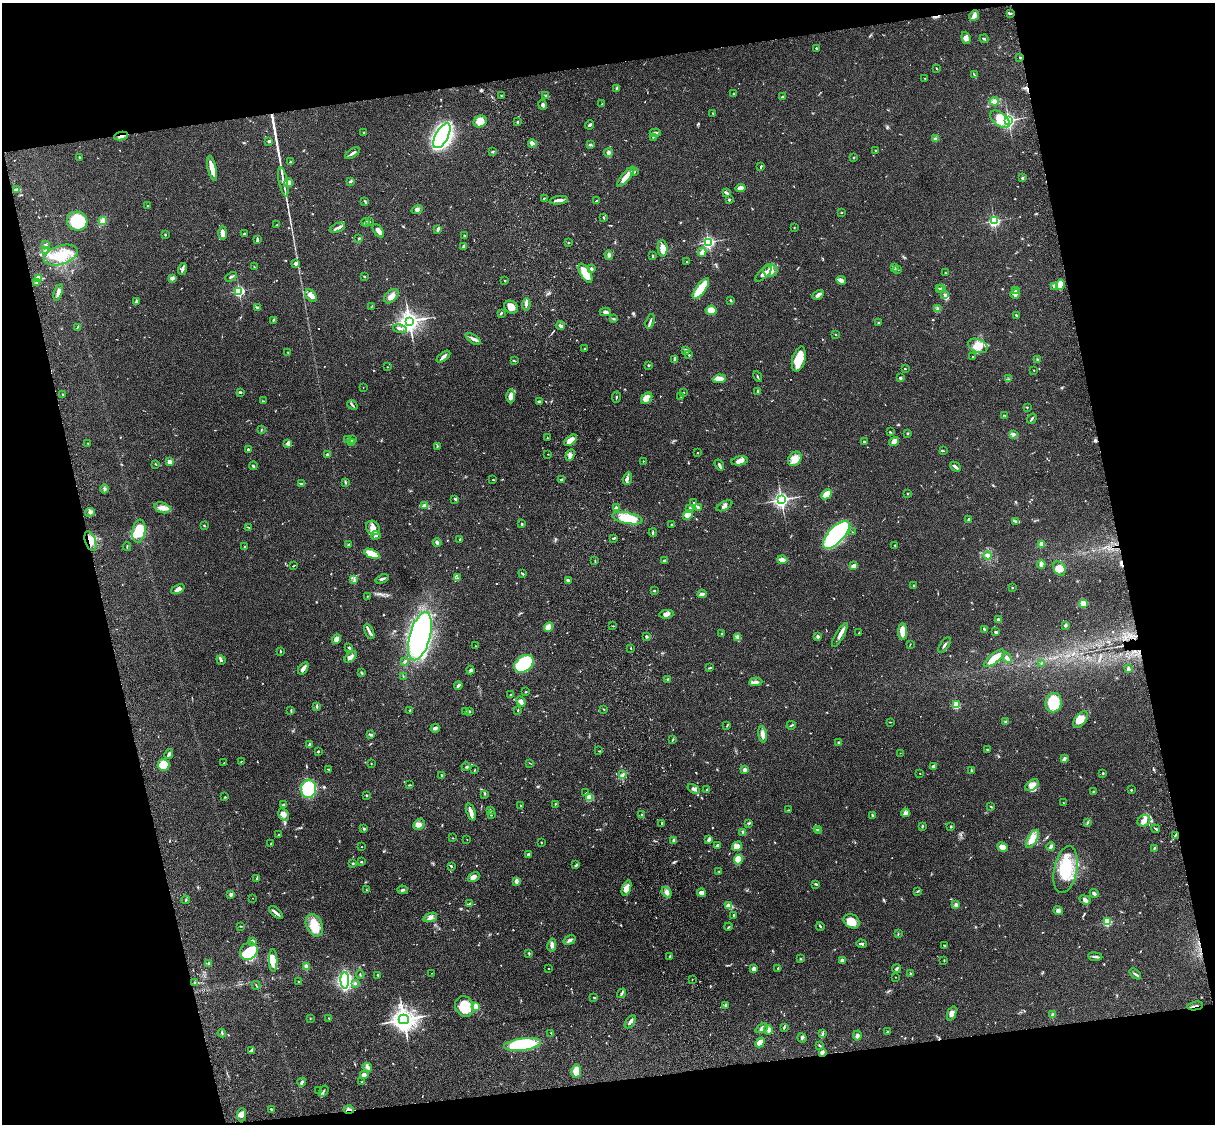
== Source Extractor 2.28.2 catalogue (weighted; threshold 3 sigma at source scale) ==
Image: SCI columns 121-4971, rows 277-4764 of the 5089 x 4926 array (HDU 1 of 3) = the unmasked area's bounding box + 8 px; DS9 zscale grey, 4 x 4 block average (1 PNG px = mean of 4 x 4 image px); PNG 1217 x 1126 px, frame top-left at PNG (2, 3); each listed source drawn as its Kron ellipse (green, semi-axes under 4 px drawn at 4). Shown black and unused: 26% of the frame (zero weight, under 3 of 4 exposures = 6% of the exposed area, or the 3 px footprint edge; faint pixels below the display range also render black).
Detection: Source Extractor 2.28.2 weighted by HDU 2 'WHT'. Background 0.076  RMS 0.0058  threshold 0.0261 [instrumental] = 3 sigma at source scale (4.5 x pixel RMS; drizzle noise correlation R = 1.50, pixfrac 1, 0.05/0.05 arcsec/px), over >= 5 px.
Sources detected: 769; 3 too faint to see at this stretch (4 x 4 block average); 3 inside a brighter object's white glare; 4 cosmic-ray / hot-pixel residue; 1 long thin detection or spike segment (spike, bleed or trail) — neither listed nor drawn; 21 coinciding with a brighter row at this scale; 48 inside a brighter listed object's ellipse — not listed separately; of the other 689, all 500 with FLUX_AUTO >= 1.51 (the completeness limit of this list) listed and drawn (189 fainter detections not listed), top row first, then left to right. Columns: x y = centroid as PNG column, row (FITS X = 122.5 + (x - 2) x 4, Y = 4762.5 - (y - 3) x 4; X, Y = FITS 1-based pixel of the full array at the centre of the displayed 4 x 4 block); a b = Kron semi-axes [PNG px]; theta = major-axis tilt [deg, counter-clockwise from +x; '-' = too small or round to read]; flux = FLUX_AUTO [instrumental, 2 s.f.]
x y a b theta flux
1010 13 4 2 - 5.4
974 16 6 4 51 12
966 38 6 3 -72 11
984 39 4 2 - 5.4
816 48 2 2 - 3.6
1019 57 2 2 - 1.8
937 69 3 2 - 2
974 75 4 2 - 3.4
925 78 2 2 - 1.8
616 88 3 2 - 3.8
733 94 2 2 - 4.3
501 96 2 2 - 2.4
546 96 3 2 - 3.4
782 97 2 2 - 12
994 101 4 3 - 8.7
602 104 2 2 - 2.1
543 105 5 3 - 7.5
713 113 3 2 - 2.7
1000 119 11 6 -39 71
1008 120 3 2 - 860
480 121 7 5 28 49
517 122 3 2 - 4
589 125 5 2 - 5.9
363 133 2 2 - 2.3
655 133 6 2 5 7.4
121 136 7 2 9 10
442 136 14 6 62 1300
653 137 2 2 - 2.8
936 138 3 2 - 2.1
269 141 4 3 - 5
532 143 4 2 - 23
590 145 3 2 - 5.9
876 150 3 2 - 2
493 151 3 2 - 2.8
352 153 8 2 32 9.7
609 153 4 2 - 6
79 157 3 2 - 3
854 157 2 2 - 2
290 162 4 2 - 3.2
761 166 3 2 - 3.2
212 168 12 3 -77 38
635 172 2 2 - 2.2
626 177 12 4 51 31
1022 178 2 2 - 14
350 181 4 2 - 5.9
283 182 15 2 -79 19
289 183 5 4 - 10
740 188 5 3 - 19
16 190 4 3 - 8.2
726 193 4 2 - 9.4
544 198 2 2 - 3.5
559 200 9 3 7 17
729 200 2 2 - 10
365 201 4 2 - 4.8
596 201 3 2 - 2.3
147 206 2 2 - 3.2
417 209 6 3 34 7.7
842 213 2 2 - 1.5
603 218 4 2 - 2.2
77 221 10 9 - 190
103 221 3 2 - 5.1
994 221 2 2 - 550
365 222 4 3 - 5.9
369 222 2 2 - 4.1
277 225 2 2 - 2.5
337 228 8 3 23 11
794 228 2 2 - 1.5
438 229 4 2 - 10
378 231 8 3 -54 20
223 233 7 4 89 13
244 234 3 2 - 2.9
165 235 2 2 - 2.6
464 236 2 2 - 2
359 238 2 2 - 2.9
257 239 4 2 - 6.5
569 242 2 2 - 2
708 242 2 2 - 710
45 245 4 2 - 3.6
463 246 3 2 - 4.4
662 248 8 5 -85 28
46 251 3 3 - 4.5
702 252 4 3 - 19
61 255 18 9 18 74
609 255 5 3 - 6.2
653 255 3 2 - 2.8
686 262 2 2 - 3.8
295 264 4 4 - 8.5
254 267 2 2 - 2
894 267 2 2 - 8.7
591 268 2 2 - 9.2
183 269 6 3 73 7
898 269 2 2 - 1.9
770 271 7 6 - 26
585 273 11 5 -61 87
945 273 2 2 - 2.2
764 274 10 4 43 21
364 276 2 2 - 3.3
231 277 6 2 29 6
38 278 2 2 - 96
172 278 3 3 - 12
505 280 2 2 - 2.1
841 280 5 4 - 13
37 283 4 3 - 5.7
1060 285 5 3 - 53
1054 286 4 2 - 7.1
701 288 12 4 54 110
939 288 2 2 - 3.9
942 288 2 2 - 2.1
239 291 2 2 - 530
1015 291 3 3 - 16
58 292 8 3 72 15
1015 294 5 3 - 11
311 295 7 4 -52 25
818 295 6 3 29 9.8
945 295 4 2 - 5.9
391 296 8 5 45 19
730 300 3 2 - 2.5
136 302 4 3 - 5.9
526 304 6 2 83 7.5
372 306 3 2 - 1.6
257 307 3 2 - 3.7
511 307 7 6 - 22
938 309 2 2 - 1.5
711 310 5 4 - 37
605 312 5 3 - 9.8
501 313 3 2 - 3.7
1016 315 2 2 - 3.3
613 319 3 2 - 2.7
273 320 3 2 - 3.1
409 321 4 4 - 1900
650 321 8 2 73 7.5
878 323 2 2 - 9.3
561 326 4 3 - 7.9
77 327 3 2 - 2.5
400 328 7 2 -16 9.9
836 334 3 2 - 1.8
474 339 8 3 -33 10
978 346 10 6 -24 45
584 349 2 2 - 2.2
686 350 3 2 - 10
288 353 3 2 - 1.7
689 355 2 2 - 3.8
443 357 8 3 37 12
972 357 2 2 - 1.6
675 359 3 2 - 14
799 359 13 6 75 64
1037 360 3 2 - 3.4
514 361 4 2 - 3
649 365 2 2 - 5.4
387 367 2 2 - 2.1
905 368 2 2 - 2.2
1034 370 2 2 - 1.9
758 377 5 2 - 3.7
900 378 4 2 - 4.4
720 379 6 3 10 32
1009 379 3 2 - 3
363 387 2 2 - 2.1
758 391 4 2 - 8.5
240 392 4 2 - 3.7
684 393 2 2 - 1.6
63 394 2 2 - 6.3
511 396 7 3 88 14
681 396 2 2 - 2.7
616 397 6 2 80 3.2
647 398 6 4 44 33
263 401 3 2 - 2.7
539 401 3 2 - 4.6
352 405 5 2 - 4.9
1027 407 2 2 - 2.3
1005 415 2 2 - 1.5
1032 419 5 2 - 5.8
261 430 3 2 - 1.6
890 432 2 2 - 4.1
908 433 2 2 - 10
1013 434 4 3 - 6.2
547 438 2 2 - 1.6
347 439 3 2 - 2.2
352 439 3 2 - 4.9
571 440 7 4 37 36
894 441 5 3 - 22
864 442 3 2 - 4
88 443 2 2 - 1.9
288 443 3 3 - 12
352 443 2 2 - 1.9
437 446 3 2 - 3.5
248 449 2 2 - 15
943 451 4 2 - 2.3
697 453 2 2 - 1.8
548 454 2 2 - 2.1
327 455 3 2 - 8.2
570 455 6 3 66 10
795 459 8 6 52 27
643 461 2 2 - 1.9
740 461 8 4 10 17
170 462 4 3 - 16
156 464 3 2 - 2.9
719 465 6 2 -57 6
253 466 4 2 - 4.2
955 467 6 2 -43 12
627 479 6 2 73 8.2
493 480 3 2 - 1.9
561 480 3 2 - 3.7
345 482 3 2 - 4.6
301 484 3 2 - 3.3
104 489 4 2 - 3.9
827 494 6 3 43 54
908 494 2 2 - 1.7
455 499 4 2 - 3.5
781 500 3 3 - 1100
694 503 2 2 - 2.9
424 506 4 3 - 13
724 506 8 3 27 11
698 507 3 2 - 12
162 508 8 5 -15 20
616 508 2 2 - 35
690 508 4 3 - 6.7
90 512 5 3 - 9.5
688 515 5 4 - 42
627 518 15 5 -12 110
968 519 2 2 - 6.7
1015 522 2 2 - 3.2
522 524 2 2 - 4.5
672 524 3 2 - 3.2
204 525 3 2 - 2.4
249 527 3 2 - 1.7
373 528 7 6 - 20
139 531 11 6 82 110
853 532 2 2 - 1.5
653 533 4 2 - 6.2
376 535 4 2 - 7.4
836 535 18 7 47 570
613 538 2 2 - 2.6
460 539 3 2 - 2.2
90 541 10 5 -71 36
437 543 4 3 - 7
1041 544 2 2 - 30
348 545 3 2 - 6.1
895 545 2 2 - 1.9
245 546 3 2 - 2.9
127 547 4 2 - 2.6
372 554 8 3 -22 76
987 555 4 4 - 9.4
595 560 3 2 - 2.2
665 560 3 2 - 6.9
782 560 5 2 - 48
1041 564 4 2 - 17
294 566 4 2 - 2.3
854 566 4 2 - 17
1059 568 7 5 -59 41
522 574 3 2 - 4.9
457 578 2 2 - 1.6
382 579 7 2 21 6.9
354 580 3 2 - 4.4
568 580 2 2 - 9.3
914 585 2 2 - 2.4
1012 587 2 2 - 2.7
178 589 7 4 25 16
654 591 3 2 - 2.5
702 594 5 2 - 8.1
368 596 2 2 - 2.1
1083 604 2 2 - 120
666 614 7 4 9 13
998 619 3 3 - 6.9
1065 625 2 2 - 11
613 626 4 2 - 2.3
549 627 5 3 - 33
984 629 4 2 - 3.9
369 631 8 2 -64 10
903 631 8 4 89 43
996 632 3 2 - 5.2
859 633 3 2 - 2.2
722 634 2 2 - 5.2
840 635 13 3 60 20
420 636 25 10 75 860
646 636 2 2 - 6.8
818 636 2 2 - 25
737 637 2 2 - 2.1
336 639 5 3 - 21
910 644 3 2 - 1.6
944 645 9 2 56 6
476 646 2 2 - 1.6
349 648 4 2 - 5.3
631 648 2 2 - 2.2
280 651 3 2 - 2.5
351 657 7 3 40 13
994 658 12 5 39 57
1007 658 6 2 -56 12
221 660 5 3 - 5.9
405 661 3 2 - 6
1041 663 2 2 - 1.8
524 664 10 7 37 180
303 668 7 3 57 15
710 668 4 2 - 3.3
1128 669 2 2 - 10
471 670 4 2 - 4.2
362 673 3 2 - 2.6
403 677 2 2 - 1.7
667 679 3 2 - 2.6
756 682 6 3 3 10
458 686 4 2 - 10
526 692 2 2 - 2.2
511 695 2 2 - 4.6
521 702 5 3 - 15
1053 703 10 8 80 110
956 705 2 2 - 220
317 707 3 2 - 3.7
604 709 3 2 - 2.6
410 710 3 2 - 2.9
291 711 4 2 - 2.5
469 711 3 2 - 3.4
518 711 2 2 - 2.4
465 712 2 2 - 4.3
1080 720 9 5 53 24
890 722 3 2 - 1.7
1006 722 3 2 - 5.6
791 725 5 2 - 3.2
727 726 2 2 - 1.7
435 728 5 2 - 11
763 734 8 4 -84 21
371 735 3 2 - 2.8
672 740 4 2 - 2.8
839 743 3 2 - 2.3
309 745 3 2 - 11
987 749 3 2 - 3.3
318 751 2 2 - 3.5
598 751 2 2 - 1.5
900 753 2 2 - 2
169 754 5 2 - 8.9
1064 759 3 2 - 9.9
241 761 2 2 - 2
224 763 2 2 - 1.7
530 763 3 2 - 1.7
371 764 2 2 - 1.8
163 765 6 6 - 52
933 766 4 2 - 10
466 767 4 2 - 4
329 769 3 2 - 3.2
474 770 2 2 - 1.7
745 770 2 2 - 12
971 771 2 2 - 1.8
920 773 2 2 - 1.7
1103 773 2 2 - 9.6
442 775 4 2 - 3.4
622 775 4 2 - 5
409 785 3 2 - 3.3
1032 785 7 5 39 20
309 789 9 7 84 160
694 789 6 3 -34 10
707 789 4 2 - 3.1
1131 790 2 2 - 2.3
1093 791 2 2 - 1.8
586 793 2 2 - 1.6
485 794 3 2 - 2.4
367 795 2 2 - 2.8
225 797 2 2 - 2.8
589 798 3 3 - 33
1063 803 2 2 - 2.1
555 804 3 2 - 2.2
283 805 4 2 - 3.3
521 805 2 2 - 2
991 807 3 2 - 2.4
490 810 2 2 - 2.3
788 810 3 2 - 1.9
471 812 9 3 -71 16
905 813 4 4 - 10
641 814 2 2 - 1.8
284 815 7 4 -61 19
491 815 2 2 - 3.7
872 815 3 2 - 5
1144 821 7 5 29 21
662 823 3 2 - 3.3
749 823 2 2 - 2.8
1087 823 3 2 - 3.4
419 824 6 5 - 15
922 826 3 2 - 3
951 827 3 2 - 2.9
364 829 4 2 - 3.4
817 829 2 2 - 5.2
1156 829 4 2 - 5
819 830 3 2 - 3.6
743 832 3 3 - 5.1
279 835 3 2 - 3.5
1175 835 2 2 - 1.7
453 838 2 2 - 1.8
467 839 2 2 - 1.5
709 839 3 2 - 13
1032 839 10 4 59 39
674 840 2 2 - 50
541 842 2 2 - 1.9
271 844 3 2 - 5.6
717 845 3 2 - 7.4
737 846 5 3 - 12
361 847 2 2 - 1.8
1002 847 5 3 - 31
1051 847 4 3 - 10
1154 849 3 2 - 2.7
528 855 4 3 - 6.5
738 860 5 4 - 55
361 862 2 2 - 3.5
353 863 3 2 - 2.9
575 865 3 2 - 2
451 866 3 2 - 3.8
1066 870 24 11 78 130
719 871 2 2 - 1.7
474 877 6 4 32 19
257 879 4 2 - 5
516 881 4 3 - 9.8
816 884 3 2 - 4
627 888 8 4 71 19
367 890 2 2 - 2
403 890 5 2 - 4.8
918 891 3 2 - 2.7
667 892 6 4 -51 15
702 893 4 3 - 14
1094 893 4 2 - 7.8
231 894 2 2 - 14
253 898 2 2 - 2.2
186 900 4 2 - 3
1085 900 6 3 -21 9.7
469 904 3 2 - 3.9
956 905 3 3 - 6.2
728 906 2 2 - 88
1058 910 4 3 - 8.6
276 913 8 3 -41 10
734 915 2 2 - 13
430 917 7 3 19 12
852 921 8 6 -34 44
1107 922 2 2 - 290
314 925 12 8 -66 68
241 926 3 2 - 2.4
820 926 4 2 - 4.3
728 927 4 2 - 3
898 934 2 2 - 2
570 940 6 3 33 8.6
252 941 3 3 - 5.5
862 944 5 2 - 5.4
552 945 7 3 79 11
945 945 2 2 - 1.8
249 951 9 8 - 50
529 953 2 2 - 3.4
670 956 3 2 - 3.9
1095 957 7 2 -7 8.3
800 959 2 2 - 3
273 960 11 4 -89 50
842 960 2 2 - 46
944 961 2 2 - 3.1
209 964 2 2 - 26
306 967 2 2 - 100
549 968 2 2 - 1.7
778 968 3 2 - 2.4
896 968 5 3 - 5.1
754 969 4 2 - 16
432 973 2 2 - 1.9
910 973 2 2 - 2.8
1135 974 7 2 -39 6
360 975 4 2 - 2.6
378 975 2 2 - 11
895 977 2 2 - 2.1
692 979 2 2 - 1.5
345 980 8 4 -89 460
298 981 2 2 - 1.8
195 982 2 2 - 1.7
355 983 2 2 - 14
256 985 4 2 - 2.4
622 993 5 2 - 5.8
594 998 3 2 - 2.8
725 1005 3 2 - 3.4
464 1006 11 9 -67 110
1195 1006 8 2 8 7
475 1007 2 2 - 170
952 1013 7 3 70 16
1053 1015 3 2 - 15
329 1018 2 2 - 2
310 1019 2 2 - 1.7
404 1019 5 4 - 2500
630 1022 7 2 57 11
784 1027 3 2 - 3.4
762 1028 6 3 25 9.9
768 1030 4 3 - 10
887 1031 3 2 - 2.8
222 1033 4 2 - 3.8
551 1033 3 2 - 1.9
822 1034 3 2 - 3.6
857 1035 5 3 - 8.3
802 1038 5 3 - 6.5
760 1043 5 3 - 24
522 1044 18 6 8 260
819 1045 3 2 - 3.9
252 1050 4 2 - 4
822 1052 3 2 - 12
368 1067 5 4 - 8.8
576 1071 7 5 78 38
364 1075 4 3 - 10
302 1082 5 3 - 5.6
362 1082 3 2 - 1.9
319 1091 2 2 - 1.5
323 1091 6 2 56 5.4
271 1109 2 2 - 11
349 1110 5 2 - 8.7
241 1115 6 4 85 15
Overlapping masked pixels (flux is a lower limit): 5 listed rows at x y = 121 136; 90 541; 1195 1006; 822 1052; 349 1110
Diffuse or blended objects may show on this block-average render without a row.